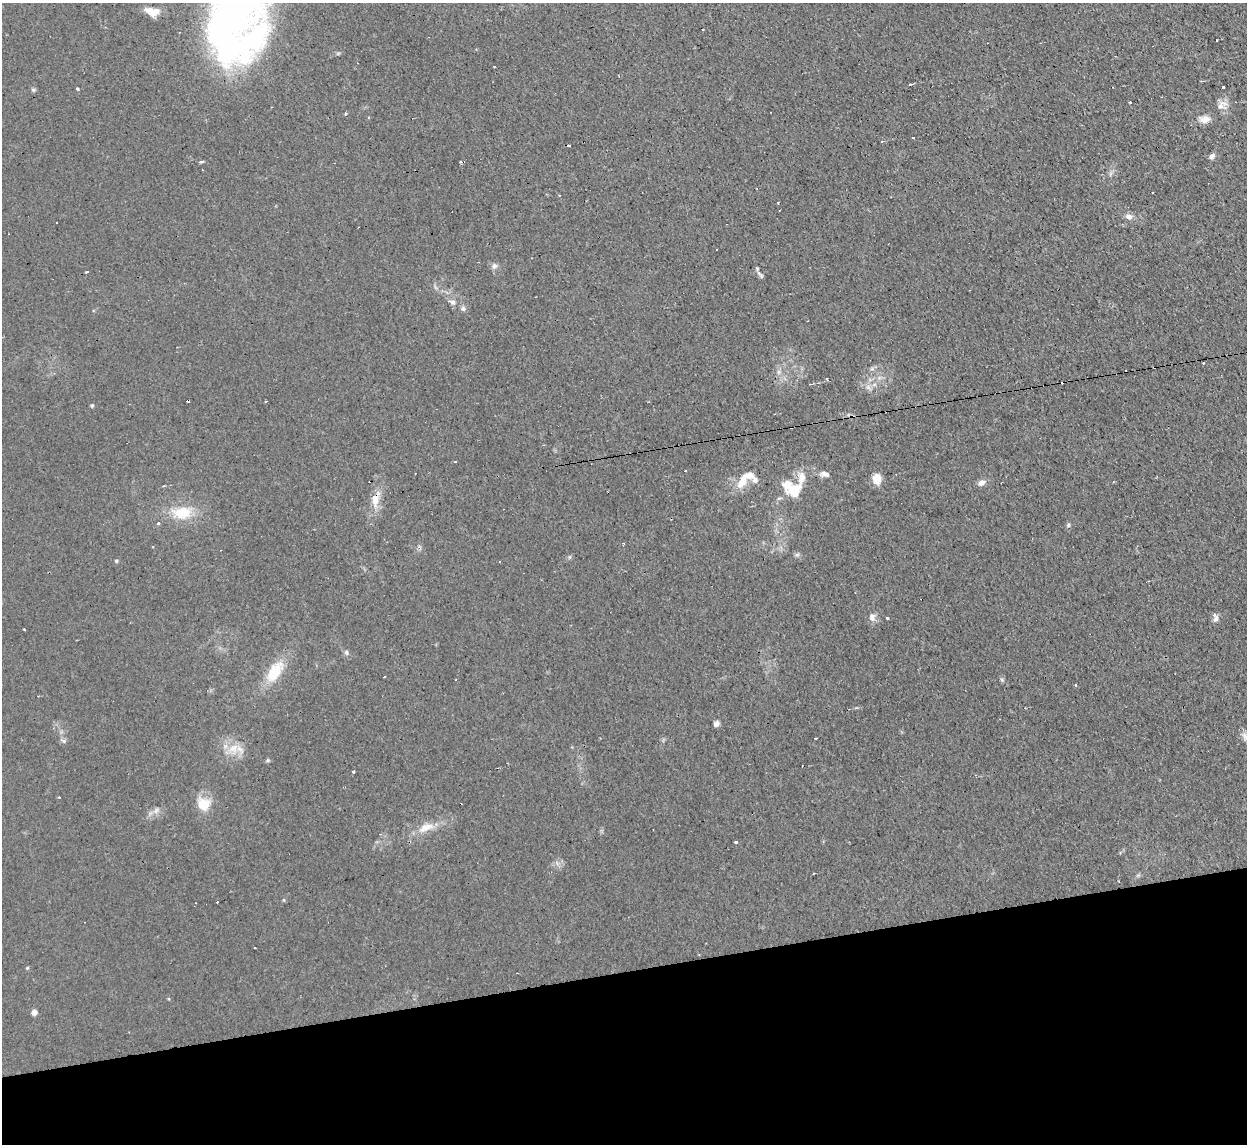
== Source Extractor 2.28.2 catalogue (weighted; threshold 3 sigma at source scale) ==
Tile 14 of 4 x 4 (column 2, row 4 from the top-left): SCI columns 1246-2490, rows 138-1279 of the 4980 x 4962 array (HDU 1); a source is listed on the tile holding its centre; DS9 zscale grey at full resolution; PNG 1249 x 1146 px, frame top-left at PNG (2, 3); no overlay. Shown black and unused: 15% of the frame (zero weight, under 2 of 3 exposures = <1% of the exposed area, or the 3 px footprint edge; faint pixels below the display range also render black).
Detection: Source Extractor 2.28.2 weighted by HDU 2 'WHT'; one run over the whole footprint, this tile lists its part. Background 0.0276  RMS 0.0044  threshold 0.0199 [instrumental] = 3 sigma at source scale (4.5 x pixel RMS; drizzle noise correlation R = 1.50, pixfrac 1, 0.05/0.05 arcsec/px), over >= 5 px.
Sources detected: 91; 2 inside a brighter object's white glare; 18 cosmic-ray / hot-pixel residue — not listed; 4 inside a brighter listed object's ellipse — not listed separately; the other 67 listed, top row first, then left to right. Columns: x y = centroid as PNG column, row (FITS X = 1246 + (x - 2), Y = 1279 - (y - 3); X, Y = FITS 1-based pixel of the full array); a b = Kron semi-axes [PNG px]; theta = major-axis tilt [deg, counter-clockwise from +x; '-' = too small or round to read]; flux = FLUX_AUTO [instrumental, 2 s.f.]
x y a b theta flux
234 9 73 66 77 210
152 11 16 9 -12 6.9
910 84 5 3 - 0.68
1223 87 3 3 - 2.4
77 89 3 3 - 2.8
33 90 6 5 - 0.92
1130 102 3 3 - 2.6
1222 105 16 12 22 4.1
346 114 5 4 - 0.62
1204 119 16 10 1 3.6
569 145 3 3 - 1.8
1212 156 8 6 42 1.5
202 162 4 3 - 2.5
461 162 3 3 - 0.77
1110 174 7 4 71 0.95
1152 192 3 2 - 0.65
559 195 3 2 - 0.92
778 203 3 2 - 0.52
1129 216 10 7 -28 2.4
494 266 9 8 - 1.7
87 272 3 2 - 1.1
761 276 7 5 -69 0.92
452 302 8 7 - 1.7
463 309 7 7 - 1.3
1203 363 3 3 - 0.79
872 369 6 4 -17 0.84
778 372 7 6 - 1.4
827 378 3 3 - 1.3
868 387 11 6 -45 2.3
92 405 5 4 - 0.69
455 461 3 2 - 0.52
824 474 13 7 -10 2.5
748 476 23 10 20 6.8
877 478 8 6 -72 10
981 483 10 7 33 2.4
795 490 23 14 46 9.3
375 500 23 11 88 6.7
182 512 28 16 6 15
158 523 3 2 - 1.1
1068 525 5 5 - 0.81
623 543 3 2 - 0.6
797 554 7 5 28 0.93
570 557 6 4 90 0.68
116 561 5 4 - 0.55
872 617 12 9 89 2.6
887 618 3 2 - 0.47
1216 619 9 6 18 1.6
24 629 3 3 - 0.58
346 652 8 6 -62 1.2
274 672 29 14 54 16
1002 680 6 5 - 0.85
1075 685 3 3 - 0.59
716 724 7 6 - 1.7
1245 736 14 7 -63 2.5
816 738 3 2 - 0.85
64 741 6 4 16 0.86
233 749 19 15 63 8.3
267 760 6 4 60 0.68
353 771 3 3 - 1.5
203 804 15 15 - 10
156 810 12 7 46 2.3
426 827 25 11 22 7.6
736 842 3 3 - 1.4
557 863 7 5 -47 1.4
255 948 3 2 - 0.47
27 968 5 4 - 0.48
34 1012 5 5 - 3
Isophote crosses this tile's border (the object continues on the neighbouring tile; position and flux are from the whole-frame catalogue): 2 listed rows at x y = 234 9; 1245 736